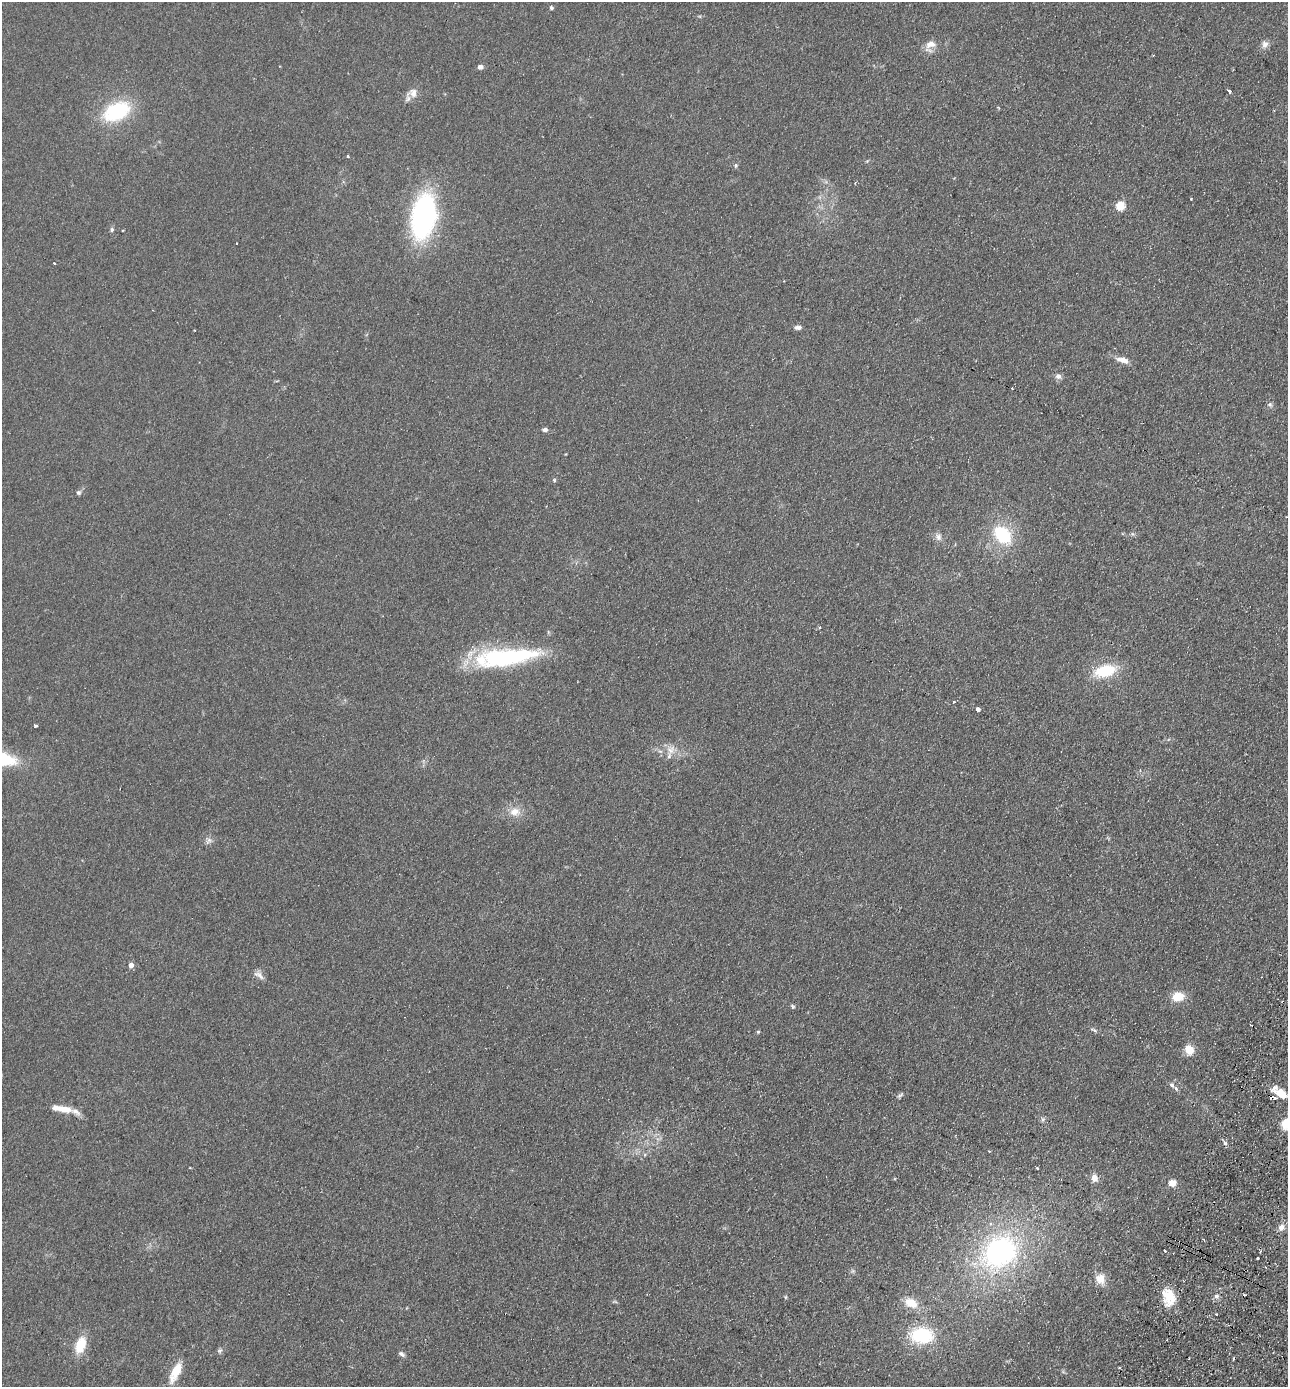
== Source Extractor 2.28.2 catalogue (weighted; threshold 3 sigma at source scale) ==
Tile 6 of 4 x 4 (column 2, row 2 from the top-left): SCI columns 1613-2898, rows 2797-4181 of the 5664 x 5594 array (HDU 1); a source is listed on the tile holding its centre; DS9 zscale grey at full resolution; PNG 1290 x 1389 px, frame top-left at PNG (2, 2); no overlay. Shown black and unused: <1% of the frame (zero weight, under 2 of 3 exposures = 3% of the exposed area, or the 3 px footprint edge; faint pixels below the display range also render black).
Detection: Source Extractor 2.28.2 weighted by HDU 2 'WHT'; one run over the whole footprint, this tile lists its part. Background 0.142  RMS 0.011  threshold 0.0517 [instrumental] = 3 sigma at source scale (4.5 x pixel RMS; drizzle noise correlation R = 1.50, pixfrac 1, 0.05/0.05 arcsec/px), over >= 5 px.
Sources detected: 78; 8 cosmic-ray / hot-pixel residue — not listed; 7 inside a brighter listed object's ellipse — not listed separately; the other 63 listed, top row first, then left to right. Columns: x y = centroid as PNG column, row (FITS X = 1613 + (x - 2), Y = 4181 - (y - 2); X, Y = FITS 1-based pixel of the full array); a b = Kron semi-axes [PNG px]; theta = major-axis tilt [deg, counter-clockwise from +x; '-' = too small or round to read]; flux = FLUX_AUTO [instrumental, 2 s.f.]
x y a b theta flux
551 8 5 5 - 2.2
930 44 16 10 18 10
1265 44 11 8 73 5.5
480 67 5 5 - 4.8
1230 91 3 3 - 21
412 93 16 12 20 9.9
117 111 23 15 26 95
348 156 3 3 - 1.4
736 165 7 4 84 1.8
1120 206 5 5 - 51
423 216 38 20 81 230
112 229 6 6 - 2.1
799 328 7 6 - 3.2
194 330 3 2 - 1.3
1122 360 18 7 -16 9.2
1058 376 9 7 -30 4.3
1270 404 7 6 - 2.6
545 430 7 5 2 3
554 480 5 5 - 1.4
78 492 6 6 - 2.5
1002 535 23 16 -48 56
938 537 9 8 - 5.3
819 627 3 3 - 2.2
508 657 75 20 6 140
1105 671 23 12 14 45
954 701 3 3 - 3.5
978 709 5 4 - 3.4
36 726 4 3 - 3.1
671 750 15 11 55 12
515 812 15 11 3 13
208 841 11 7 59 4.4
131 965 5 4 - 8.1
259 975 15 7 -35 5.9
1178 997 12 9 8 20
793 1006 7 3 -51 1.5
1094 1030 10 4 -19 2.6
758 1032 5 4 - 1.2
1189 1050 9 8 - 16
1172 1085 9 6 -59 4
1282 1094 16 8 -32 18
900 1095 11 4 40 2.3
64 1109 16 8 -9 14
1043 1119 6 6 - 2.4
1287 1123 13 9 35 23
1225 1143 6 5 - 2.5
1094 1178 9 7 -78 7.8
1172 1183 7 7 - 9.4
1281 1227 9 8 - 6.5
1165 1251 3 2 - 2.3
999 1252 48 38 35 210
1257 1258 3 2 - 2.9
853 1271 7 4 -71 1.7
1100 1279 14 12 -64 13
1216 1296 7 5 -14 3.4
785 1297 6 4 90 1.3
1168 1297 24 14 -84 26
911 1303 15 10 -25 20
1216 1314 3 2 - 1.6
922 1335 20 14 -4 76
80 1345 17 10 70 28
220 1351 8 5 38 2.7
402 1354 9 5 -32 3.1
176 1371 23 10 65 23
Overlapping masked pixels (flux is a lower limit): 1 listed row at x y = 1282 1094
Isophote crosses this tile's border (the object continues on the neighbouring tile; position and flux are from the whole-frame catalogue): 1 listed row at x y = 1287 1123